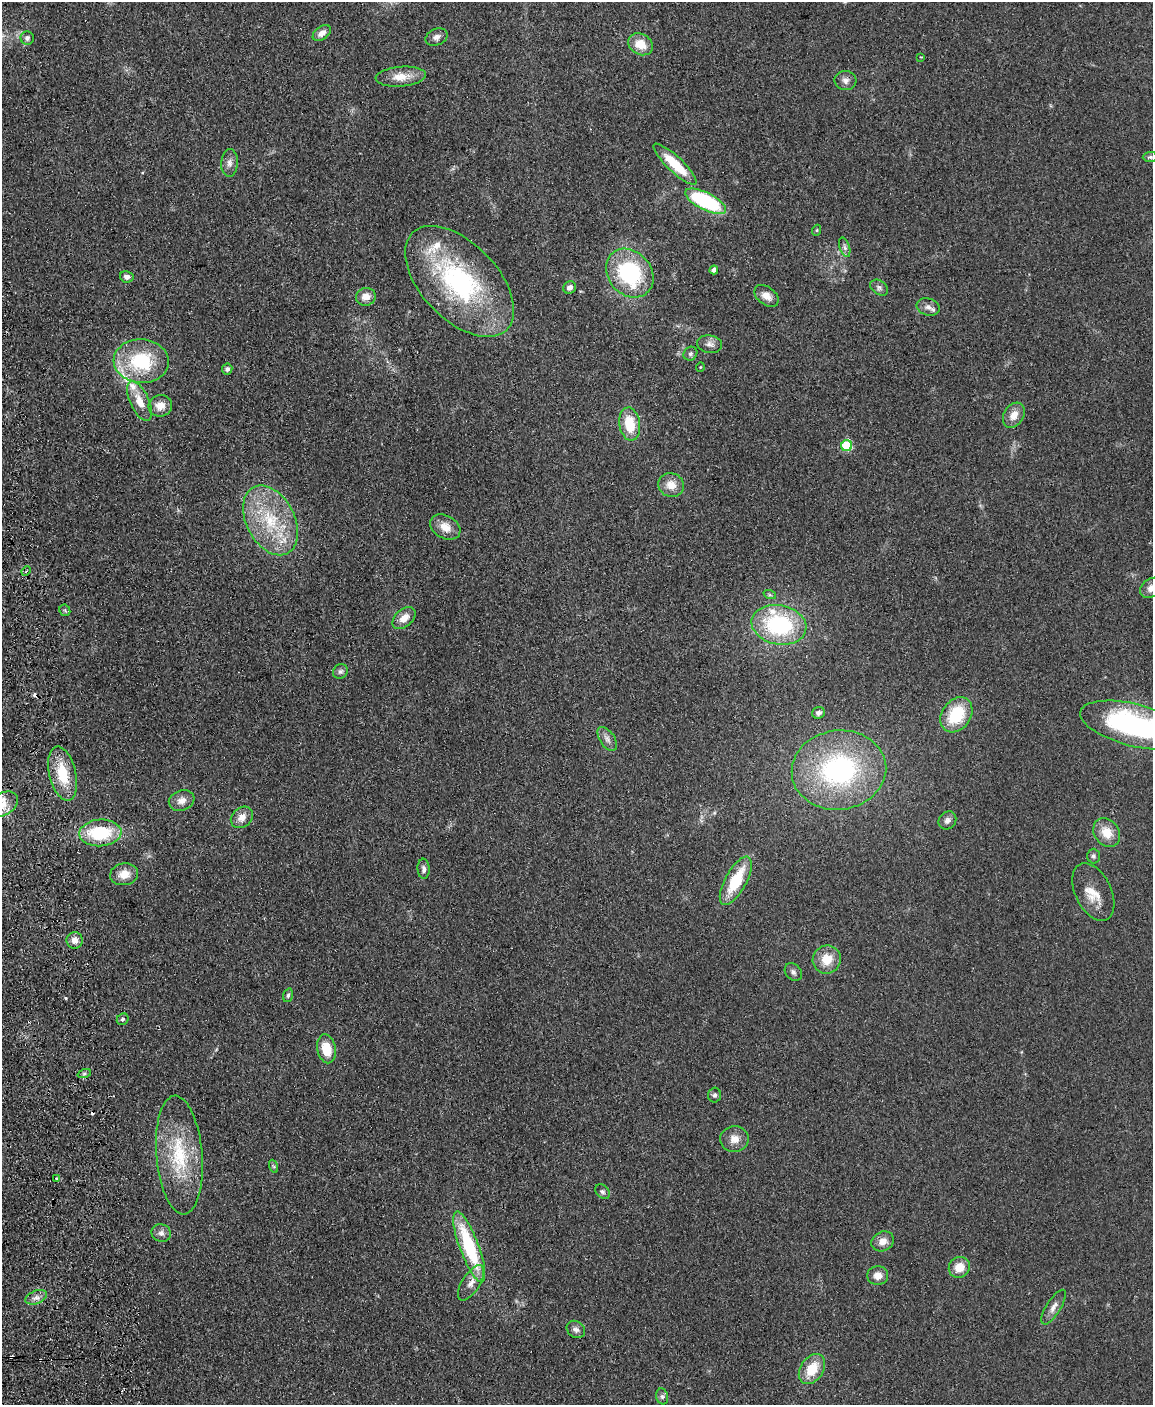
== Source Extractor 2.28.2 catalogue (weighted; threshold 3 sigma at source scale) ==
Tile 7 of 4 x 3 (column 3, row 2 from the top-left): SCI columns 2359-3509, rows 1651-3053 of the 4717 x 4598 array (HDU 1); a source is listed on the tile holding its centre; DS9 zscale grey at full resolution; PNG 1155 x 1407 px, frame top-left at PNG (2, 2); each listed source drawn as its Kron ellipse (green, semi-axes under 4 px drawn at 4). Shown black and unused: <1% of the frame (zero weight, under 2 of 3 exposures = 3% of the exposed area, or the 3 px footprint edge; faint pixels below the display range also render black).
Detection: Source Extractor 2.28.2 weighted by HDU 2 'WHT'; one run over the whole footprint, this tile lists its part. Background 0.0922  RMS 0.0091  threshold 0.0411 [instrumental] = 3 sigma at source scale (4.5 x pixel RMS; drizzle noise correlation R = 1.50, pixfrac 1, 0.05/0.05 arcsec/px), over >= 5 px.
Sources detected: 92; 5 cosmic-ray / hot-pixel residue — neither listed nor drawn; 4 inside a brighter listed object's ellipse — not listed separately; the other 83 listed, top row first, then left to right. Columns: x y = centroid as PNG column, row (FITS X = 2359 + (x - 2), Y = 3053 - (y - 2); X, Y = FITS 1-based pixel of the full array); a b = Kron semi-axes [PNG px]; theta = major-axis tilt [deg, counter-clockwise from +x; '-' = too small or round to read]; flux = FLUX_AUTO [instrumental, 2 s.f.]
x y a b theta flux
322 33 10 6 37 5.6
437 37 11 8 23 4.1
27 38 7 6 - 2.8
641 44 13 10 -31 15
921 57 3 3 - 0.89
401 77 25 10 4 14
845 80 11 9 -13 4.8
1150 157 7 5 1 1.8
229 163 14 8 86 5.2
675 164 28 7 -43 33
706 201 22 8 -27 100
817 230 5 3 - 0.95
845 247 10 5 -72 2.5
714 270 4 4 - 3.5
630 273 26 21 -49 89
127 277 7 5 -11 3.8
460 281 67 38 -46 160
570 287 6 6 - 4.6
879 288 10 7 -36 3
767 296 14 9 -38 7.7
366 297 10 9 - 8.3
928 307 12 8 -18 5.1
710 344 12 9 -9 4.7
690 354 7 6 - 2.5
141 361 27 22 -4 60
700 367 5 3 - 0.67
227 369 5 5 - 2
139 401 21 9 -65 14
160 406 12 10 17 9.2
1014 415 13 10 59 9.7
630 424 17 10 -81 27
847 446 5 5 - 58
671 485 13 11 -18 11
270 520 37 24 -62 58
445 527 16 11 -29 12
26 571 5 4 - 1.4
1151 588 12 9 35 7.3
770 595 6 4 -18 1.5
65 610 6 5 - 1.4
404 618 13 8 41 9.3
779 625 27 19 -11 93
340 671 8 7 - 2.8
818 713 6 6 - 2.7
956 715 19 14 54 41
1134 725 55 21 -14 180
607 739 13 7 -56 4.8
839 770 47 39 7 160
63 774 27 13 -77 30
182 800 13 10 20 7.1
3 804 17 11 32 13
242 817 12 9 42 7.6
947 820 10 8 49 3.8
100 833 21 13 3 52
1107 833 15 12 -52 15
1093 856 7 6 - 2.3
424 869 10 6 -86 3
124 874 14 11 10 11
736 881 27 10 61 39
1093 892 31 18 -65 18
75 940 8 8 - 6
827 959 14 14 - 17
793 972 10 7 -48 3.1
288 995 7 4 75 1.9
123 1019 6 5 - 1.8
326 1049 15 9 -79 19
84 1074 7 4 19 1.8
715 1095 7 6 - 2.2
734 1139 14 13 - 8.9
179 1155 59 23 -85 62
273 1166 7 4 -70 1.3
56 1178 3 3 - 2.7
602 1192 8 6 -45 2.3
161 1233 10 9 - 4.1
883 1241 12 9 27 7.5
469 1247 38 9 -70 72
959 1267 11 10 - 12
878 1275 10 9 - 7.3
471 1283 20 9 58 8.7
36 1297 11 6 20 5.1
1054 1307 20 7 58 6.7
576 1329 10 8 -38 3.8
812 1369 16 11 56 22
662 1396 8 6 -73 2.2
Isophote crosses this tile's border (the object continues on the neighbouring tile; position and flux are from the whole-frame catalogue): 3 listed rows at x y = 1151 588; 1134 725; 3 804